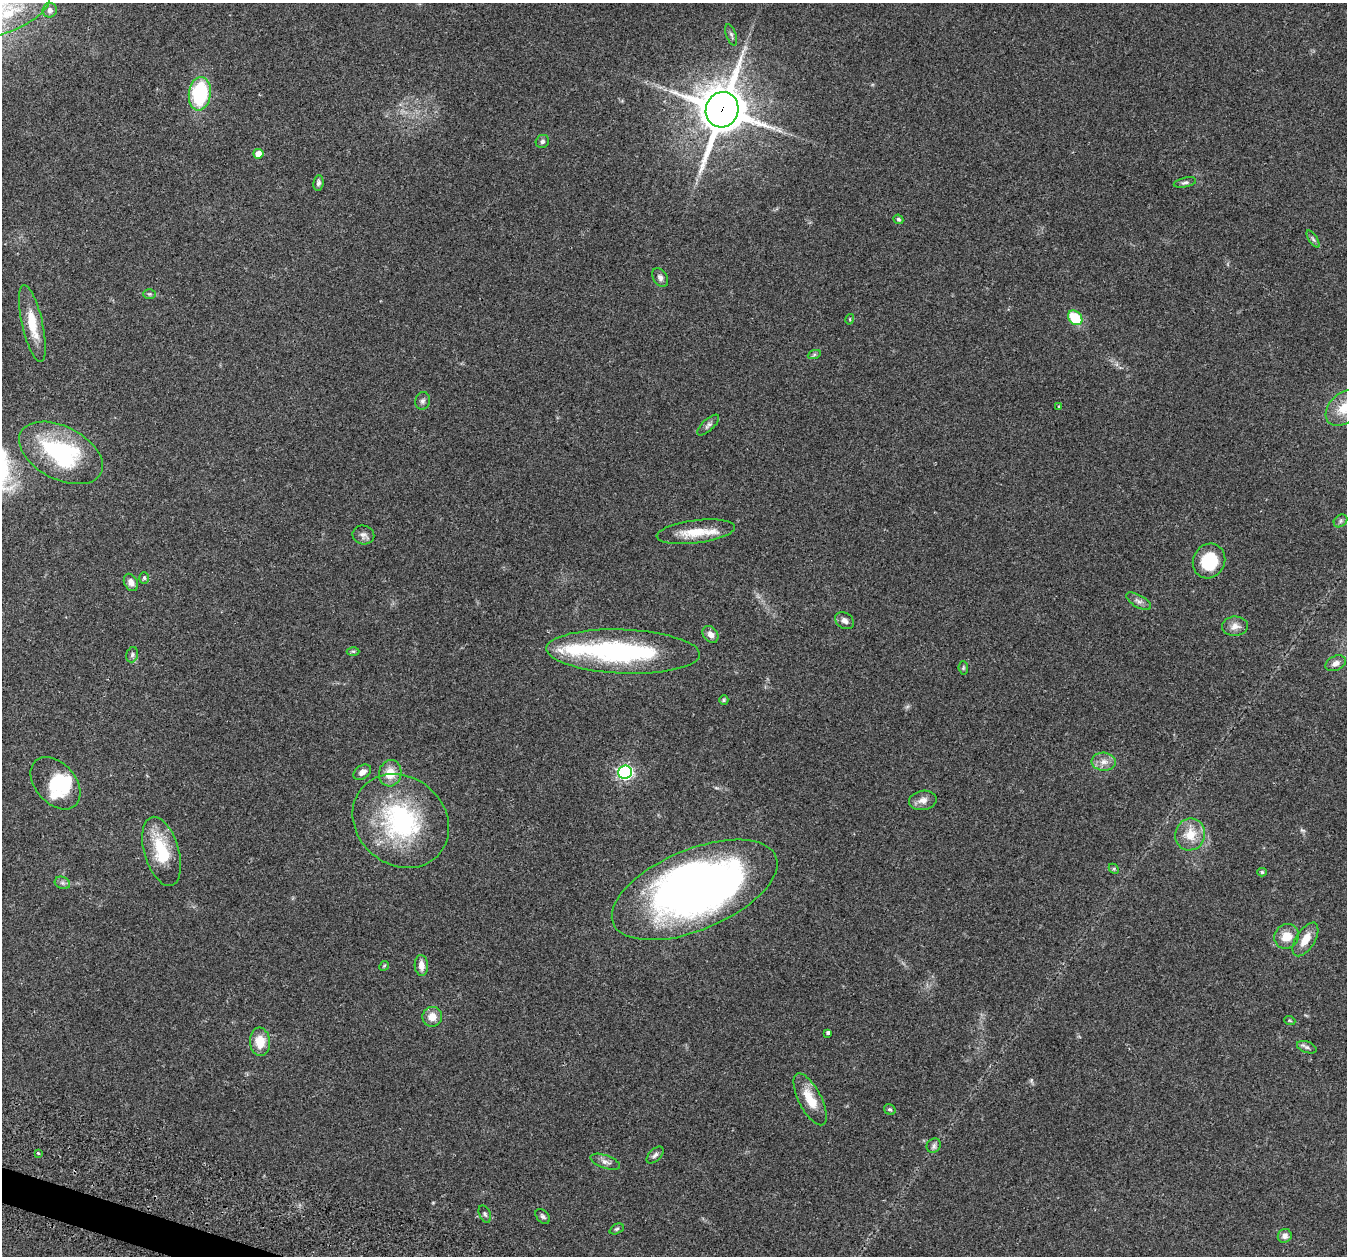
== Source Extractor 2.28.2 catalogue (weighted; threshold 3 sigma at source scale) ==
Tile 7 of 4 x 4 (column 3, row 2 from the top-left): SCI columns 2740-4084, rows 2666-3919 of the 5465 x 5498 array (HDU 1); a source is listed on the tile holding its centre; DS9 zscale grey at full resolution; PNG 1349 x 1258 px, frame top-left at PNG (2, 3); each listed source drawn as its Kron ellipse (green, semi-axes under 4 px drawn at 4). Shown black and unused: <1% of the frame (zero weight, under 2 of 3 exposures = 4% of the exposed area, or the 3 px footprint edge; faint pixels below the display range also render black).
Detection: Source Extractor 2.28.2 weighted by HDU 2 'WHT'; one run over the whole footprint, this tile lists its part. Background 0.0748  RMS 0.0069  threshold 0.0311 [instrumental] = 3 sigma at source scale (4.5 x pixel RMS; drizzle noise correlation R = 1.50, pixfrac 1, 0.05/0.05 arcsec/px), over >= 5 px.
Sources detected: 76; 3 inside a brighter object's white glare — neither listed nor drawn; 3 inside a brighter listed object's ellipse — not listed separately; the other 70 listed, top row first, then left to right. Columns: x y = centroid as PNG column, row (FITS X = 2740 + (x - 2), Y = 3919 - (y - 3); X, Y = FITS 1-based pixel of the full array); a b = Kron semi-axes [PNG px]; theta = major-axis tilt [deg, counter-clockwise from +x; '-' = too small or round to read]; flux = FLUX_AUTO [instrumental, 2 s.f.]
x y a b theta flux
50 10 7 7 - 3
8 13 45 18 23 40
731 35 11 5 -70 1.8
200 94 17 11 82 52
722 110 18 16 72 2600
542 141 7 6 - 1.7
258 154 5 5 - 6.8
1185 182 11 5 12 1.7
318 183 8 5 82 1.8
898 219 5 4 - 1.2
1313 239 10 4 -58 1.4
660 277 10 7 -57 2.6
149 294 6 5 - 0.98
1075 318 8 6 -48 26
850 319 5 3 - 0.6
32 324 39 10 -77 17
814 355 7 4 20 1.1
423 401 9 7 74 1.9
1059 406 4 3 - 0.72
1344 408 21 14 44 15
708 425 14 5 43 2.2
61 453 45 26 -27 72
1340 521 7 5 38 1.6
696 532 39 11 7 16
363 535 11 9 -13 2.9
1209 561 18 16 62 26
144 578 6 5 - 1.1
131 582 9 6 -62 4.1
1139 601 14 6 -30 2.7
845 621 10 7 -36 3.1
1235 626 13 9 3 4.7
711 634 9 7 -52 3.7
353 651 6 4 -1 0.94
623 651 77 22 -2 110
132 655 8 5 74 1.6
1336 663 11 7 25 3.6
963 668 6 4 -84 0.95
724 700 5 4 - 0.87
1104 762 12 9 -4 4.8
362 772 9 6 34 3.8
625 772 7 6 - 140
390 773 13 11 77 11
55 783 30 20 -49 26
923 800 14 9 9 4.8
401 821 51 44 -40 94
1190 834 16 15 - 13
162 851 36 17 -74 29
1114 869 6 4 -45 0.85
1262 872 4 4 - 1.1
62 883 8 6 -21 1.8
695 890 88 40 23 390
1287 936 13 11 43 9.1
1305 939 19 9 58 9.2
421 965 10 6 -87 5.3
384 966 5 4 - 0.73
432 1017 10 9 - 7
1290 1021 6 3 -20 0.68
828 1033 4 3 - 1.8
260 1042 14 10 -85 12
1307 1047 10 5 -21 2
810 1099 28 11 -63 15
890 1109 6 5 - 1.2
934 1146 7 6 - 2.1
38 1153 3 3 - 1.1
655 1155 10 6 45 2
605 1162 15 6 -19 3.3
485 1214 9 5 -66 1.4
543 1216 8 5 -47 1.6
617 1229 7 4 27 1.2
1285 1236 7 6 - 3.6
Overlapping masked pixels (flux is a lower limit): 1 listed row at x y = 722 110
Isophote crosses this tile's border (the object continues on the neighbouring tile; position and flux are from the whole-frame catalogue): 2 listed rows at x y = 8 13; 1344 408